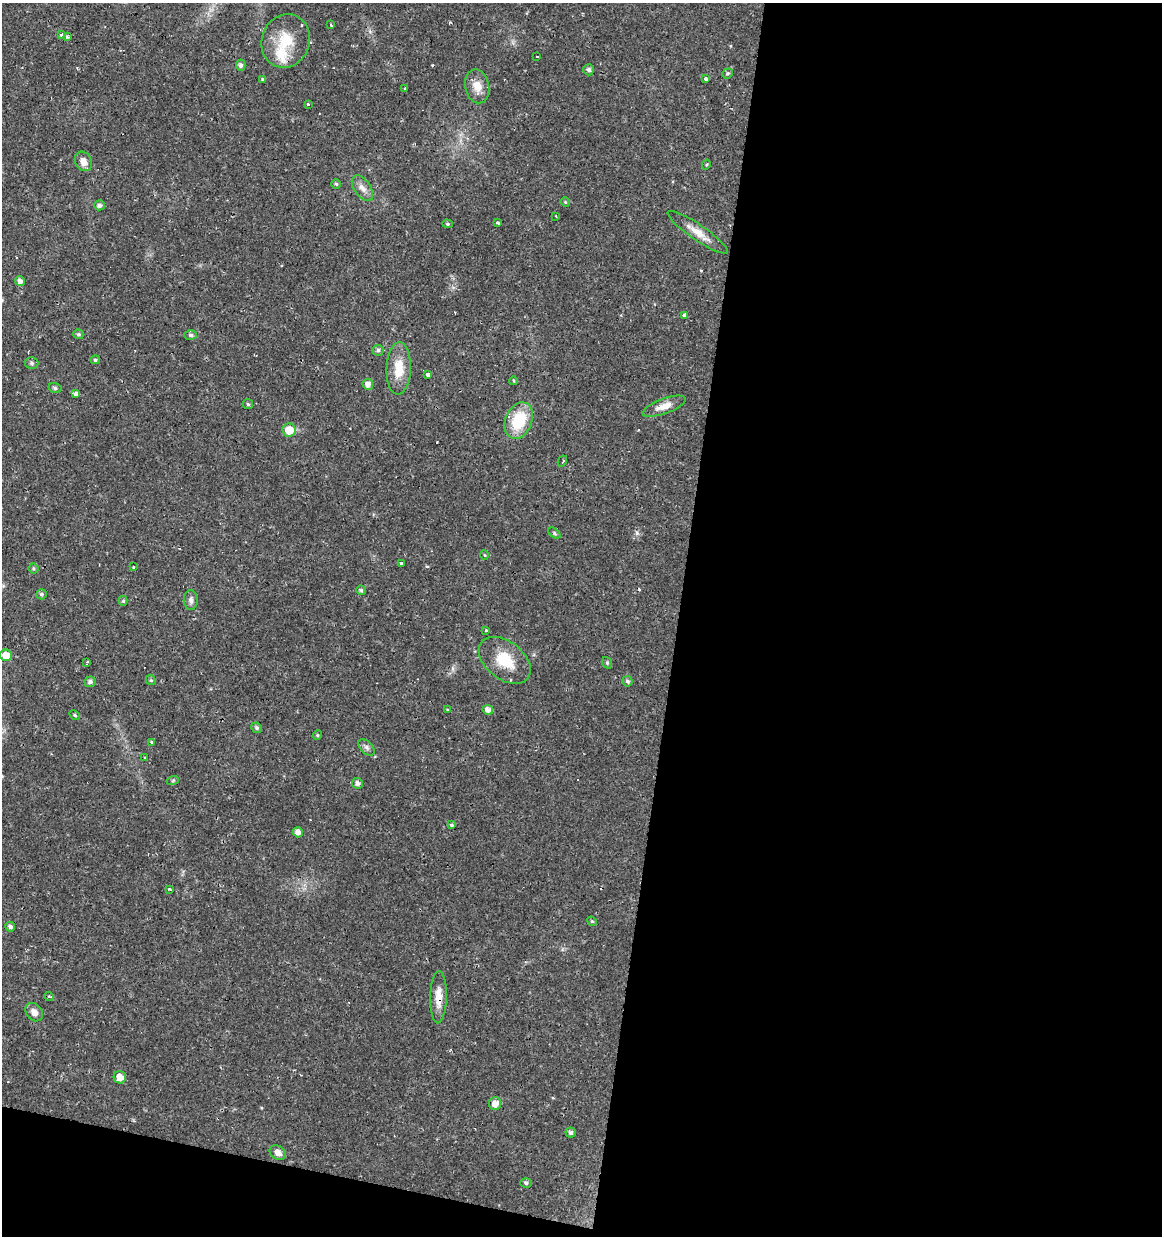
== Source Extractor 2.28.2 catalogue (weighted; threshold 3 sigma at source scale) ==
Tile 16 of 4 x 4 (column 4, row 4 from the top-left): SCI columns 3702-4861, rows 4-1237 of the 5142 x 4941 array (HDU 1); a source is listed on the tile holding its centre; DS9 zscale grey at full resolution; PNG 1164 x 1238 px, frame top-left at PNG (2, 3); each listed source drawn as its Kron ellipse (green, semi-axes under 4 px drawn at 4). Shown black and unused: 45% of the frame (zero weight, under 2 of 3 exposures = <1% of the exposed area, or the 3 px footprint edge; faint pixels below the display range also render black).
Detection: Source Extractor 2.28.2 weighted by HDU 2 'WHT'; one run over the whole footprint, this tile lists its part. Background 0.0224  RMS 0.0028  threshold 0.0127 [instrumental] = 3 sigma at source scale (4.5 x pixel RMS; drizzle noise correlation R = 1.50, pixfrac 1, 0.0396/0.0396 arcsec/px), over >= 5 px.
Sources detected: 92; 9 cosmic-ray / hot-pixel residue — neither listed nor drawn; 2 inside a brighter listed object's ellipse — not listed separately; the other 81 listed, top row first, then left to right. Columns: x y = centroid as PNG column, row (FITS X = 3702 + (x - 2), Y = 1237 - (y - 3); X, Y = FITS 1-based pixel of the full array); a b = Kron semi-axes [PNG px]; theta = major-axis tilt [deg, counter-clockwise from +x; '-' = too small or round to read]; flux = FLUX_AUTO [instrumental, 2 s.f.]
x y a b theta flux
331 25 3 3 - 0.26
62 35 3 3 - 1.8
67 37 4 3 - 0.49
286 41 27 23 69 8.9
537 56 3 3 - 0.5
241 65 5 5 - 0.8
589 70 5 5 - 0.89
727 73 5 5 - 0.47
262 79 4 3 - 0.32
706 79 3 3 - 1.6
477 86 17 12 -78 3.5
405 89 3 2 - 0.26
308 105 3 3 - 0.9
83 161 10 8 -61 2.1
706 165 5 3 - 0.3
336 184 4 4 - 0.39
362 188 14 8 -55 1.9
565 202 5 4 - 0.3
99 205 5 5 - 0.86
556 216 3 2 - 0.29
498 223 4 3 - 0.42
447 224 5 4 - 0.41
698 232 36 7 -35 3.7
20 281 5 5 - 1.4
684 315 4 3 - 0.92
78 334 5 4 - 0.5
191 335 6 5 - 0.69
378 350 5 5 - 0.69
95 360 5 4 - 0.54
32 363 7 6 - 0.65
399 368 26 12 88 6.5
427 375 4 3 - 1.4
514 381 4 3 - 0.3
368 384 5 5 - 1.6
55 388 6 5 - 0.6
76 394 4 3 - 1.2
248 404 5 5 - 0.46
664 406 23 7 20 2.8
519 420 19 13 68 12
289 430 7 6 - 4.9
562 461 6 2 63 1
554 533 7 4 -37 0.41
484 555 4 3 - 0.23
401 563 3 2 - 0.44
134 567 4 3 - 1.3
33 569 5 5 - 0.47
361 590 5 4 - 0.57
41 594 5 5 - 0.58
191 600 10 7 -89 1.1
123 601 5 4 - 0.46
486 630 3 3 - 0.27
6 655 6 5 - 3.8
505 660 29 19 -38 8.5
87 662 3 2 - 0.4
607 663 6 4 -70 0.41
151 680 5 4 - 0.45
627 681 5 5 - 0.66
90 682 6 5 - 0.88
447 710 4 3 - 0.32
488 710 5 4 - 1.6
75 715 5 4 - 0.41
257 728 5 5 - 0.67
317 735 5 4 - 0.36
151 742 4 3 - 0.78
367 747 10 6 -46 0.87
145 758 3 3 - 0.4
173 780 6 4 20 0.36
357 783 5 5 - 0.97
452 825 4 3 - 0.72
298 832 5 5 - 1.6
170 889 4 3 - 0.44
592 921 5 4 - 0.36
10 927 5 4 - 0.87
49 996 5 3 - 0.51
438 997 26 8 89 3.7
34 1012 10 8 -50 1.7
120 1077 6 6 - 2.4
495 1104 6 6 - 2.2
571 1133 5 5 - 0.74
278 1153 9 6 -34 1.6
526 1183 6 4 -3 0.61
Overlapping masked pixels (flux is a lower limit): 2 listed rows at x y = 505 660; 438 997
Unlisted compact peaks at least as high as the median listed source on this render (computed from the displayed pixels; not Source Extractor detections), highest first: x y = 637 533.